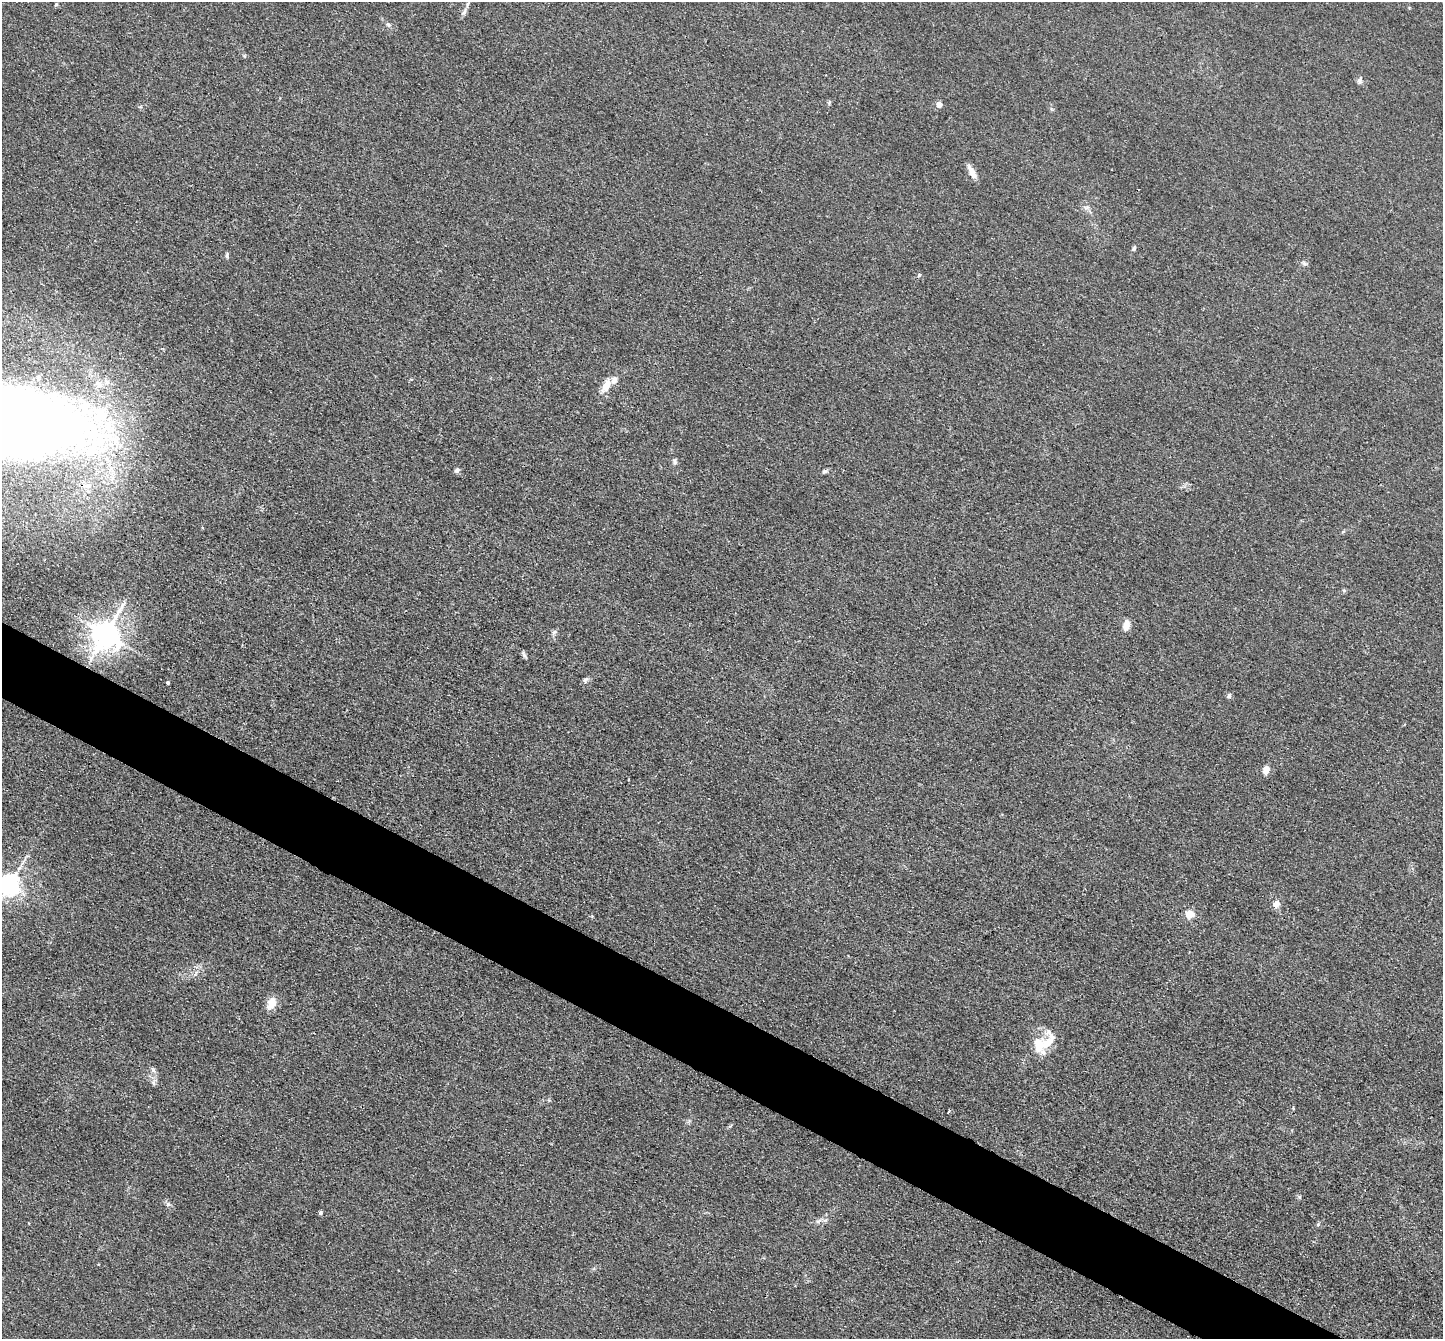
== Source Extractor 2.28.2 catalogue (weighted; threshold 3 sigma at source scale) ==
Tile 6 of 4 x 4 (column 2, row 2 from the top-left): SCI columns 1451-2891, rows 2967-4303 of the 5783 x 5794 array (HDU 1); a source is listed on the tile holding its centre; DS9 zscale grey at full resolution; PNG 1445 x 1341 px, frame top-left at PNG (2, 2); no overlay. Shown black and unused: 5% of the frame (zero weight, under 3 of 4 exposures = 2% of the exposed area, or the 3 px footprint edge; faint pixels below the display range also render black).
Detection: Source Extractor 2.28.2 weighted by HDU 2 'WHT'; one run over the whole footprint, this tile lists its part. Background 0.0185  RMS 0.0043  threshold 0.0194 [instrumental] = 3 sigma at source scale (4.5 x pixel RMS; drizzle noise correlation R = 1.50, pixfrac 1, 0.05/0.05 arcsec/px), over >= 5 px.
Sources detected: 38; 3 inside a brighter listed object's ellipse — not listed separately; the other 35 listed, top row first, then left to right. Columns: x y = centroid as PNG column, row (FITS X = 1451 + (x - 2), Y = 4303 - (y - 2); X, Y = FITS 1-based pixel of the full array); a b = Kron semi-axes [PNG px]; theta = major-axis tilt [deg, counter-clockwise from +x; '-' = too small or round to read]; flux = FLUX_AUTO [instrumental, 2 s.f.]
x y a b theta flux
56 4 5 4 - 0.47
467 5 10 4 80 1.1
389 25 7 4 -31 0.85
1360 81 10 6 76 1.2
939 104 7 7 - 1.7
972 172 19 6 -61 3.3
1134 249 6 5 - 0.83
227 255 9 3 82 0.69
919 275 5 4 - 0.59
606 385 19 9 65 4.8
14 423 114 51 -4 900
675 461 9 5 -79 1
457 470 6 5 - 1.3
824 471 7 5 30 0.92
88 486 13 7 -6 2.8
1344 590 5 5 - 0.62
1126 625 11 7 79 4
554 632 8 4 45 0.96
106 634 9 8 - 590
524 655 12 3 -64 0.86
585 680 8 5 30 1
168 682 3 3 - 0.67
1229 696 6 5 - 1.1
1266 770 8 7 - 3.2
9 885 7 7 - 290
1276 904 10 8 63 2.2
1190 914 5 5 - 16
271 1003 15 10 67 4.4
1047 1043 34 15 67 10
153 1070 7 5 -46 1.1
1300 1197 6 3 -71 0.54
168 1204 6 6 - 1
320 1213 4 4 - 0.98
818 1221 10 4 33 1.2
1318 1224 6 4 73 0.55
Isophote crosses this tile's border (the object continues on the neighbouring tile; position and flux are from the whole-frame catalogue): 2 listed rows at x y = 14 423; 9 885
Unlisted compact peaks at least as high as the median listed source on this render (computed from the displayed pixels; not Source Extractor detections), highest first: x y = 153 1083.